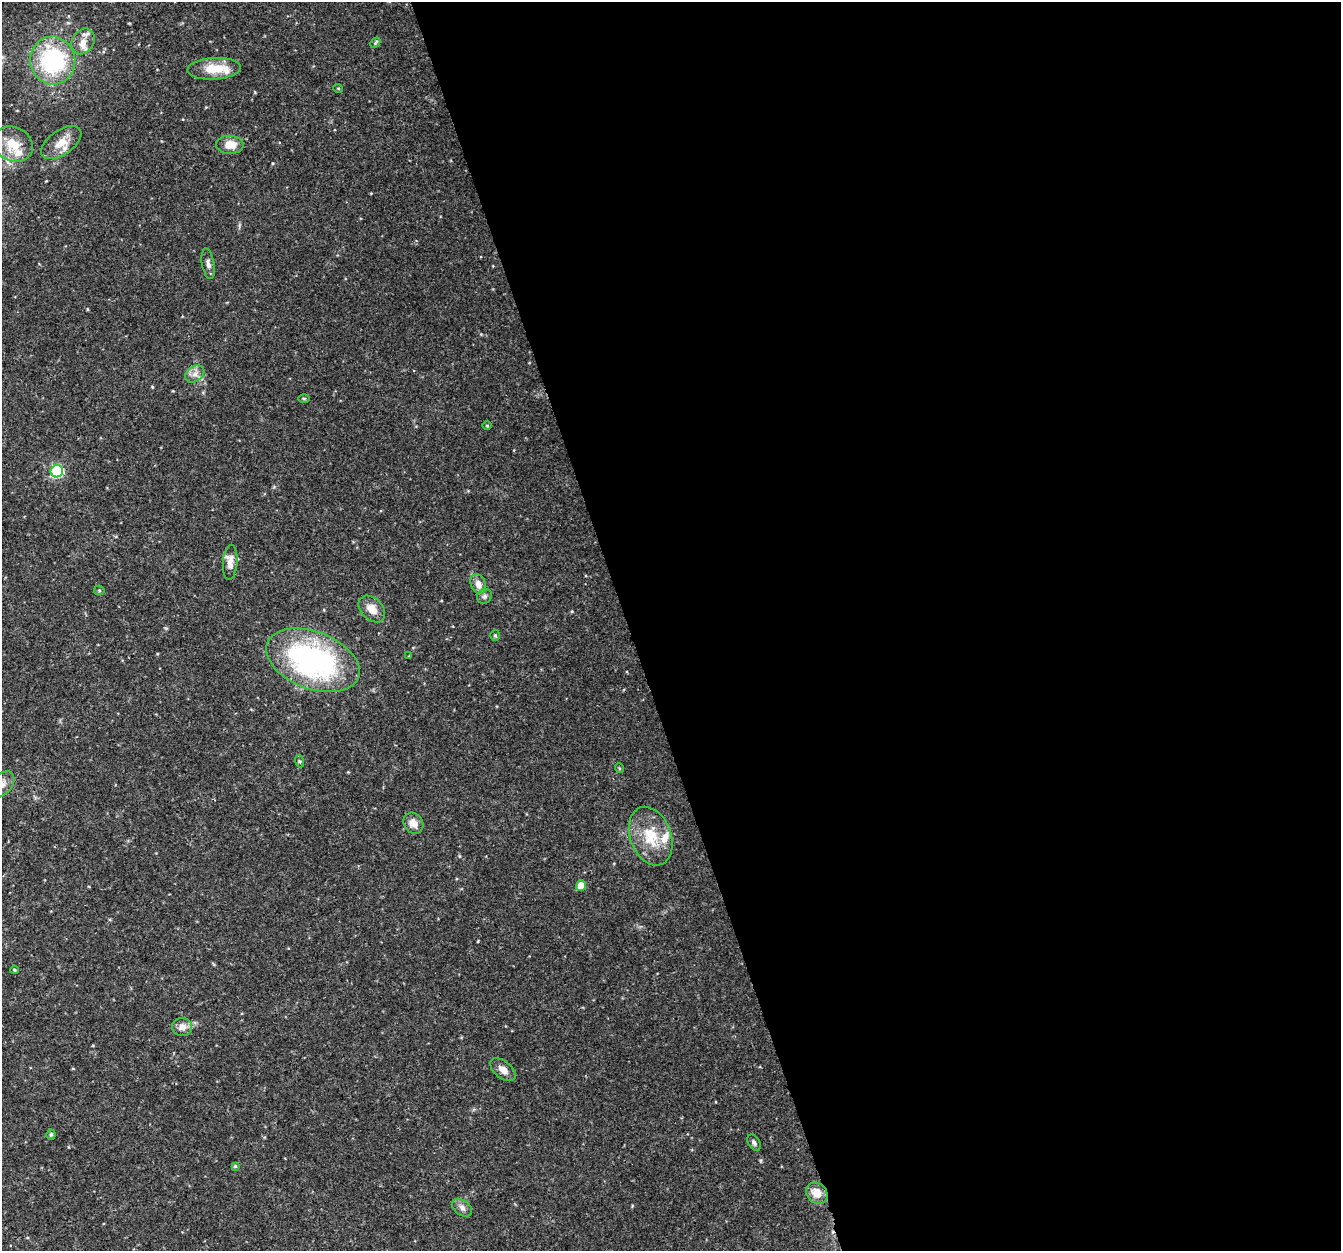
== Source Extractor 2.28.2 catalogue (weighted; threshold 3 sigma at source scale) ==
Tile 8 of 4 x 4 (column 4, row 2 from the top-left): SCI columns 4022-5360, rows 2618-3866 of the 5362 x 5182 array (HDU 1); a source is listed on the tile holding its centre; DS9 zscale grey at full resolution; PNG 1343 x 1253 px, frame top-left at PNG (2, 2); each listed source drawn as its Kron ellipse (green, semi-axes under 4 px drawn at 4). Shown black and unused: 53% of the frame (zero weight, under 3 of 4 exposures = <1% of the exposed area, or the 3 px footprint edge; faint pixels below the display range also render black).
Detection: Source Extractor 2.28.2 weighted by HDU 2 'WHT'; one run over the whole footprint, this tile lists its part. Background 0.0314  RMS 0.0037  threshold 0.0167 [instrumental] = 3 sigma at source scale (4.5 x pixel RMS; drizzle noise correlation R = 1.50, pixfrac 1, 0.0396/0.0396 arcsec/px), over >= 5 px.
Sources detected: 39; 4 inside a brighter listed object's ellipse — not listed separately; the other 35 listed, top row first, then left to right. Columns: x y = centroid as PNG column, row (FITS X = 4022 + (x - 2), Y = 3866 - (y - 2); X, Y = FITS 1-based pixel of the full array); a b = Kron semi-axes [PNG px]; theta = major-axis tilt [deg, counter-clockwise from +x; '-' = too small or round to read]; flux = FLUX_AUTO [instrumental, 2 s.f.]
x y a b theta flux
83 41 13 11 57 3.7
375 43 6 4 46 0.51
53 60 24 22 -79 39
214 69 27 10 3 8.8
338 88 5 3 - 0.32
61 143 23 12 35 5.2
13 144 20 17 -28 8.4
230 145 14 9 -1 4.9
208 264 15 6 -80 1.5
195 374 10 7 34 2
304 398 5 3 - 0.35
487 425 5 3 - 0.36
57 471 6 6 - 46
230 562 17 7 86 3
478 584 10 7 -67 2.7
99 590 5 5 - 0.45
485 596 8 7 - 1.1
372 609 15 10 -45 4.1
495 635 5 4 - 0.52
409 656 3 3 - 0.24
313 660 49 28 -21 81
299 761 6 4 -71 0.5
619 768 5 3 - 0.31
2 784 15 10 47 3
413 823 11 9 -54 3.3
651 836 30 20 -69 12
581 886 5 5 - 7.1
14 970 4 3 - 0.4
182 1027 10 9 - 2.6
503 1070 15 8 -39 2.8
51 1135 5 4 - 0.73
754 1143 9 5 -59 0.98
235 1166 3 3 - 0.41
817 1193 12 9 -43 4.8
462 1208 11 7 -35 1.8
Isophote crosses this tile's border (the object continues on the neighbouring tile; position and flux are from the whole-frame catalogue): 1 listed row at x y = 2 784